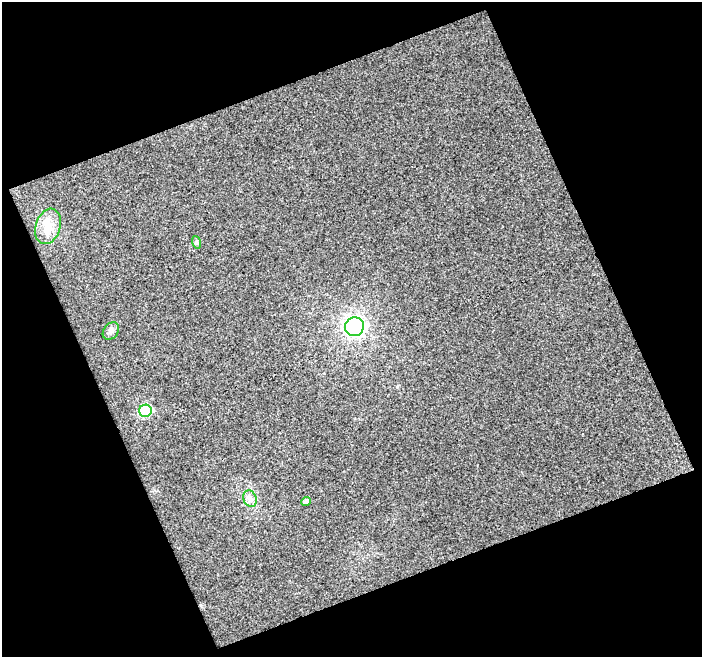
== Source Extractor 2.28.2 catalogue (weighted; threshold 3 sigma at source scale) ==
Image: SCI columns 1-700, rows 16-670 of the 700 x 684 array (HDU 1 of 3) = the unmasked area's bounding box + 8 px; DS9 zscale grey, full resolution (1 PNG px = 1 image px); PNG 704 x 659 px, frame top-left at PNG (2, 2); each listed source drawn as its Kron ellipse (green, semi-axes under 4 px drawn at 4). Shown black and unused: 44% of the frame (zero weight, under 3 of 4 exposures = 2% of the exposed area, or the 3 px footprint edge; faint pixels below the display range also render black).
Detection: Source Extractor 2.28.2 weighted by HDU 2 'WHT'. Background 0.0327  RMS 0.015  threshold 0.0667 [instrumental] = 3 sigma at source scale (4.5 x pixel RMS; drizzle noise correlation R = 1.50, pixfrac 1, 0.0396/0.0396 arcsec/px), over >= 5 px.
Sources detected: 7; all 7 listed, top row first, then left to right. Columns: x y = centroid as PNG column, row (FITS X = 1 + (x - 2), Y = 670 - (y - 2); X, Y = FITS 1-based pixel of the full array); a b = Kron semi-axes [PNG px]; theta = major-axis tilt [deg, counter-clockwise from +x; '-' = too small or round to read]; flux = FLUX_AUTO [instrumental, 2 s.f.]
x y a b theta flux
48 226 18 12 72 19
196 242 6 4 -71 2.3
354 327 9 9 - 280
111 331 10 7 53 5.8
145 411 6 6 - 120
250 499 8 6 -70 5.9
306 501 5 4 - 4.7